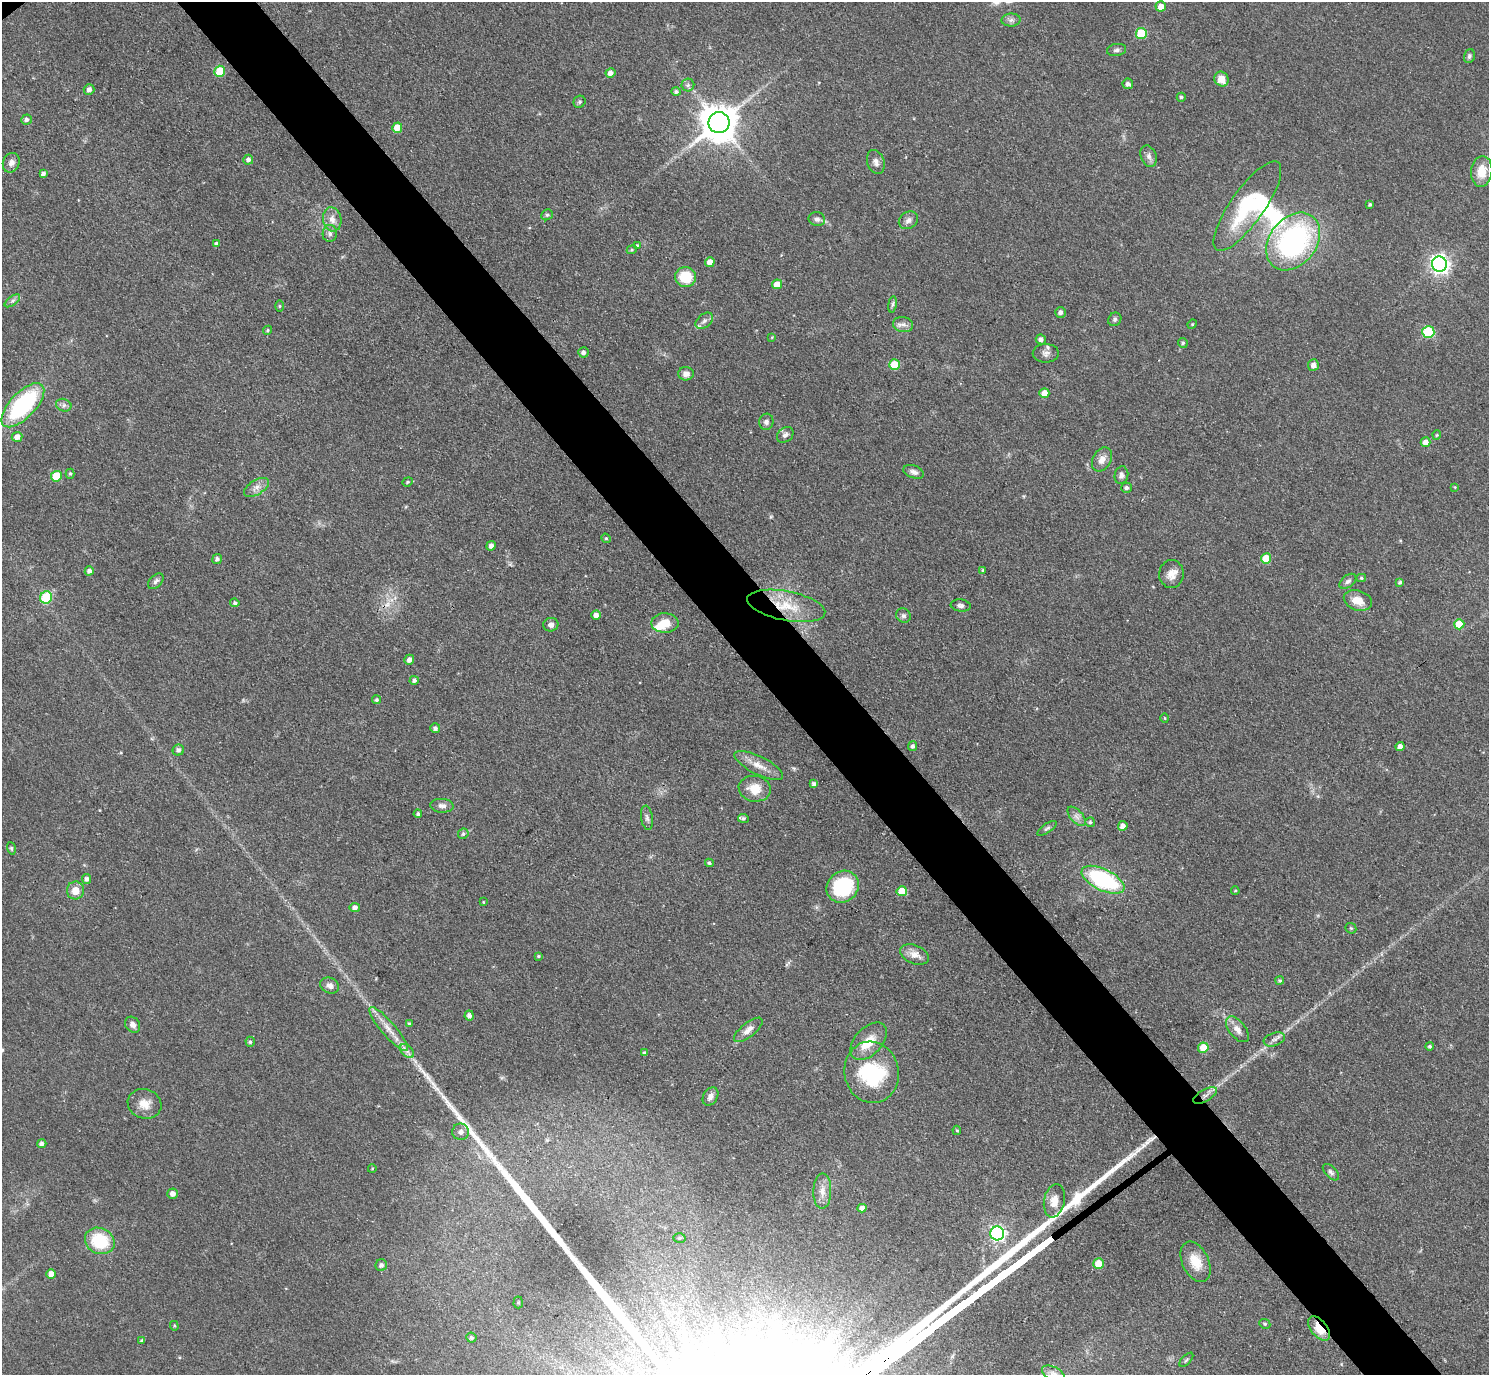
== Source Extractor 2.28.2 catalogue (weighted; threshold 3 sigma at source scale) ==
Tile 6 of 4 x 4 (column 2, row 2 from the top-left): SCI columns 1490-2976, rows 3045-4417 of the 5953 x 5949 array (HDU 1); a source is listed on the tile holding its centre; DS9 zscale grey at full resolution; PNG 1491 x 1377 px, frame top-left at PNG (2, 2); each listed source drawn as its Kron ellipse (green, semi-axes under 4 px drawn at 4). Shown black and unused: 5% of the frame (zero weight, under 3 of 4 exposures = <1% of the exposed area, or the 3 px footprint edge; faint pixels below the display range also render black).
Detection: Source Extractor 2.28.2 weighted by HDU 2 'WHT'; one run over the whole footprint, this tile lists its part. Background 0.0648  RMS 0.0054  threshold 0.0241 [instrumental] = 3 sigma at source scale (4.5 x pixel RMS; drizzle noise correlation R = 1.50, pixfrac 1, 0.05/0.05 arcsec/px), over >= 5 px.
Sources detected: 178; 4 inside a brighter object's white glare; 1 long thin detection or spike segment (spike, bleed or trail) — neither listed nor drawn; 3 inside a brighter listed object's ellipse — not listed separately; the other 170 listed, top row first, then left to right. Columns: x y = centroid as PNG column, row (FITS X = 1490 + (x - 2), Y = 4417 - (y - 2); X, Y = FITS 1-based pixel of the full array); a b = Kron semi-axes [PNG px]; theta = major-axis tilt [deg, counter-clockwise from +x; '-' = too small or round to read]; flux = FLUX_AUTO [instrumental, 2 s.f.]
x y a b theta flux
1161 6 5 5 - 5.1
1011 20 9 6 1 1.9
1141 33 5 5 - 27
1116 50 9 6 9 1.6
1469 56 7 5 73 1.2
220 71 5 5 - 19
610 73 5 4 - 2.6
1221 79 7 7 - 6.5
1128 84 5 5 - 2
688 85 6 6 - 1.4
89 89 5 5 - 2.1
676 92 5 4 - 1.4
1181 97 4 4 - 1
579 102 6 5 - 1.1
26 120 5 5 - 1.6
719 123 10 10 - 1500
397 128 5 5 - 7.9
1149 156 11 7 -69 2.3
248 160 5 5 - 2
876 162 12 8 -72 2.7
11 163 10 8 65 2.9
1482 171 15 10 83 9.3
43 174 4 3 - 1.6
1370 204 4 4 - 0.97
1247 206 53 17 55 39
547 215 6 5 - 0.94
332 219 12 9 -79 4.2
817 219 8 7 - 1.9
908 220 10 8 35 2.4
330 233 8 7 - 2
1293 241 32 23 52 110
216 244 4 4 - 1.3
637 246 4 3 - 0.92
632 250 5 4 - 0.7
710 262 5 4 - 4.7
1439 264 8 7 - 250
686 277 10 10 - 15
777 284 5 5 - 6.9
12 301 9 4 35 1.4
892 304 8 4 81 1.1
279 306 6 4 89 0.76
1061 312 5 5 - 1.9
1115 319 7 6 - 1.2
704 321 10 6 39 2.1
1192 324 5 4 - 0.59
903 325 10 7 -9 2.6
267 330 5 4 - 0.82
1428 332 6 6 - 39
772 337 4 3 - 0.42
1041 339 5 5 - 2.1
1183 343 5 4 - 0.96
583 352 5 5 - 2
1046 353 13 9 0 2.8
894 365 5 5 - 16
1313 365 6 5 - 2.9
686 374 7 6 - 2.9
1044 393 5 5 - 5.9
23 405 28 13 46 60
64 405 8 6 -20 1.6
766 422 8 7 - 1.6
785 435 9 7 38 1.9
1437 435 4 4 - 0.57
17 437 5 5 - 3.7
1426 442 5 5 - 4.5
1102 459 13 9 60 4.1
914 472 10 6 -21 2.3
70 474 5 4 - 0.78
1121 475 9 7 78 2.1
56 476 5 5 - 15
408 482 5 4 - 0.71
256 487 14 7 32 3.5
1455 487 3 3 - 0.43
1126 488 5 5 - 1.5
606 538 5 4 - 0.8
491 546 5 4 - 2.4
1266 558 5 5 - 13
217 559 5 4 - 1.5
983 570 3 3 - 0.58
89 571 5 4 - 2
1171 574 14 12 89 5.1
1361 578 5 4 - 0.76
156 581 9 6 44 1.7
1348 581 9 6 38 1.6
1400 582 4 3 - 1
46 597 6 6 - 29
1358 600 14 10 -17 7.7
235 603 4 4 - 1.3
961 605 10 6 -7 1.9
786 606 39 14 -11 18
596 615 4 4 - 2.6
903 616 7 7 - 1.7
665 623 14 9 -1 8
1459 624 5 5 - 13
551 625 7 7 - 2.5
409 660 5 4 - 2.5
414 680 4 4 - 1.4
376 700 4 4 - 1.1
1165 718 4 3 - 0.48
435 728 5 5 - 1.7
913 746 5 4 - 1.3
1400 746 4 4 - 2.6
178 750 6 5 - 1.9
759 765 27 9 -27 6.9
814 784 4 4 - 1.7
755 789 16 13 -10 9.6
442 806 11 7 -5 2.6
418 814 4 4 - 1
1077 816 12 6 -49 2.6
647 818 12 6 -82 1.9
743 818 5 4 - 1.2
1090 822 5 5 - 1
1123 826 5 5 - 3.4
1047 828 11 4 35 1.3
463 834 5 5 - 1.2
11 848 6 4 -73 0.82
709 863 4 4 - 1
87 879 5 4 - 1.9
1103 880 23 10 -26 63
843 887 17 15 43 37
75 890 9 8 - 6
902 891 5 5 - 11
1235 891 4 3 - 0.51
483 902 3 3 - 0.47
355 907 5 4 - 2.4
1351 928 6 5 - 0.71
915 955 15 9 -22 4.7
538 956 3 3 - 0.56
1280 980 4 4 - 0.83
330 986 10 7 -24 2.5
469 1016 5 4 - 2.1
409 1023 4 3 - 0.57
133 1025 8 7 - 2.7
389 1029 28 7 -49 7.2
1237 1029 15 8 -52 4.2
748 1030 17 7 38 3.7
1274 1039 11 6 19 2.2
869 1041 22 13 47 11
250 1042 5 4 - 1
1430 1046 4 4 - 0.97
1203 1048 5 5 - 11
407 1051 8 5 -45 2
644 1053 4 4 - 1.2
872 1072 31 27 -79 41
1205 1095 13 6 30 2.9
710 1096 10 7 58 2.8
145 1104 17 14 -20 6.6
957 1130 4 4 - 0.64
461 1132 8 8 - 2.7
42 1143 4 4 - 1.6
372 1169 4 3 - 0.42
1331 1172 10 5 -45 1.5
822 1191 18 9 89 4.7
172 1194 5 5 - 3
1054 1201 17 10 79 6.1
862 1208 4 4 - 2.8
997 1233 7 7 - 140
680 1238 6 5 - 0.99
100 1241 15 13 -24 25
1195 1262 21 13 -65 10
1098 1264 5 5 - 12
381 1265 6 5 - 1.7
51 1274 5 4 - 4.9
518 1302 6 4 88 0.87
1265 1324 6 5 - 0.87
174 1326 5 4 - 0.63
1319 1328 14 8 -52 10
471 1338 5 5 - 1.5
142 1341 4 3 - 1.3
1186 1360 9 4 46 0.95
1053 1373 12 6 -25 2.7
Overlapping masked pixels (flux is a lower limit): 2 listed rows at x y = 786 606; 1319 1328
Isophote crosses this tile's border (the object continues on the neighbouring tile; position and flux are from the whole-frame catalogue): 1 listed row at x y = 1053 1373